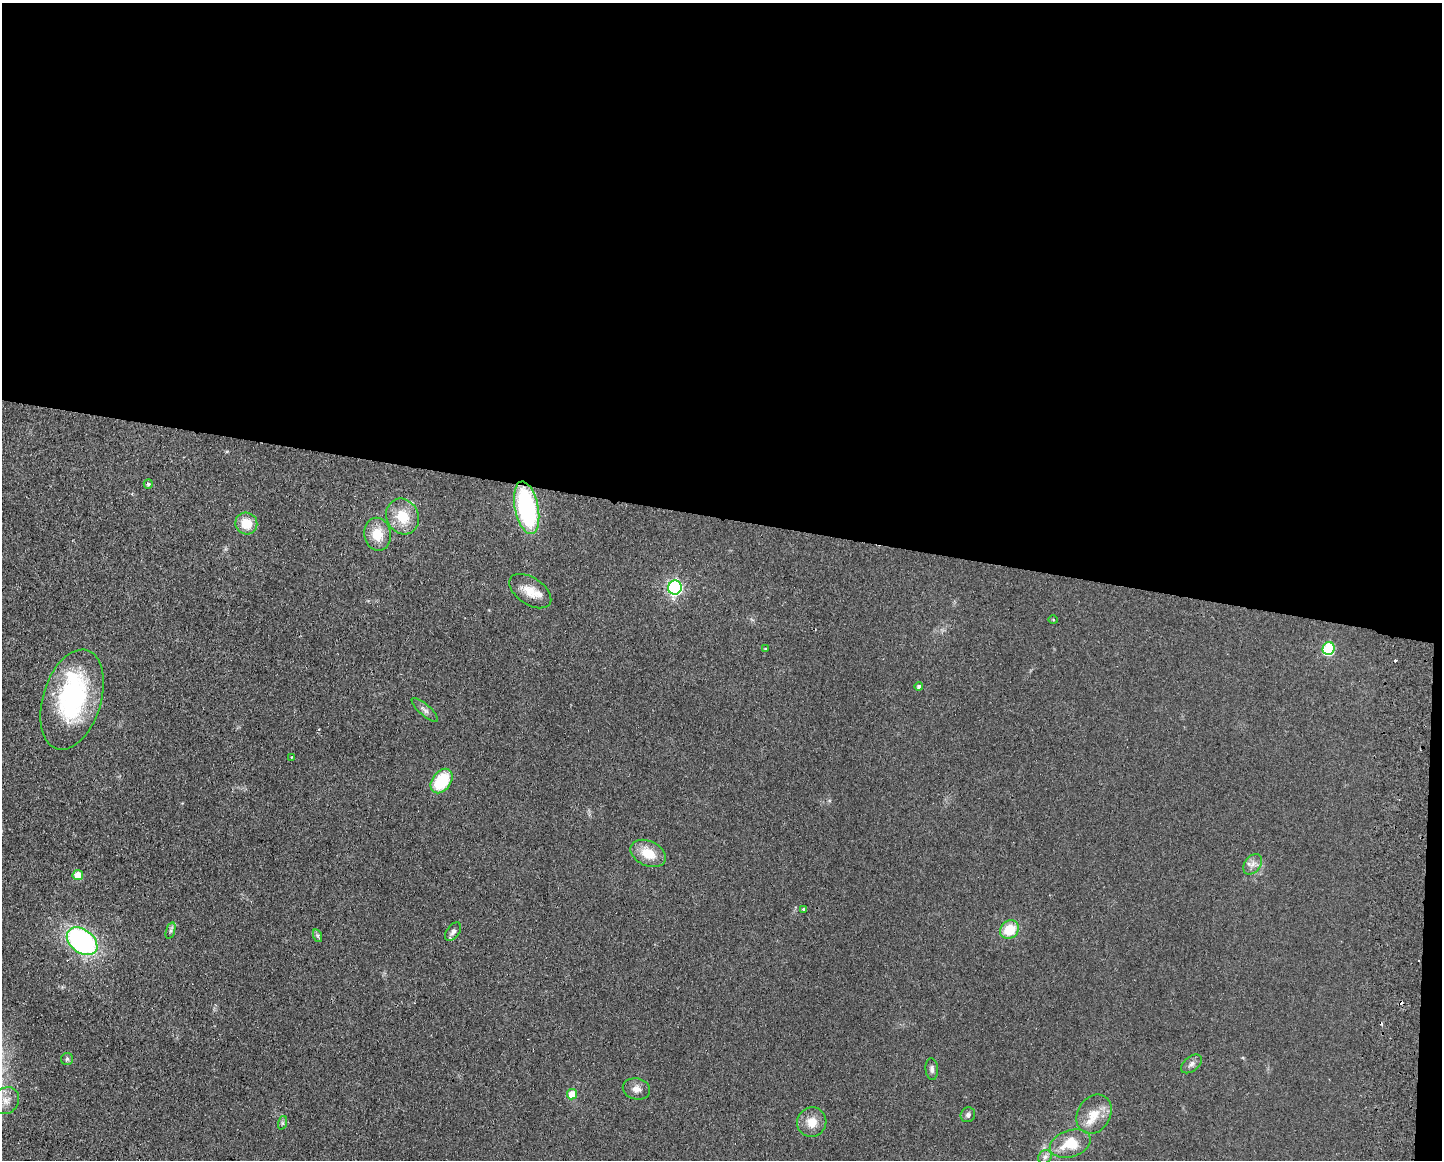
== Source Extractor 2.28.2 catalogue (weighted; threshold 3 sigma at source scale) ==
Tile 3 of 3 x 4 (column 3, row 1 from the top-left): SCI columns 3050-4489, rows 3482-4639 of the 4768 x 4648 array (HDU 1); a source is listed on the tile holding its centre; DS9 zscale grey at full resolution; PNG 1444 x 1162 px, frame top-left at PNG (2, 3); each listed source drawn as its Kron ellipse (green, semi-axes under 4 px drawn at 4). Shown black and unused: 45% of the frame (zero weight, under 2 of 3 exposures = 3% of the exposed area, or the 3 px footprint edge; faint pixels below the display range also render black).
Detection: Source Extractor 2.28.2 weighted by HDU 2 'WHT'; one run over the whole footprint, this tile lists its part. Background 0.0805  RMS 0.0096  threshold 0.0432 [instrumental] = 3 sigma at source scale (4.5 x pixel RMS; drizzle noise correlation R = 1.50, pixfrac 1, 0.05/0.05 arcsec/px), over >= 5 px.
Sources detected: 41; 1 inside a brighter object's white glare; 3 cosmic-ray / hot-pixel residue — neither listed nor drawn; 1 inside a brighter listed object's ellipse — not listed separately; the other 36 listed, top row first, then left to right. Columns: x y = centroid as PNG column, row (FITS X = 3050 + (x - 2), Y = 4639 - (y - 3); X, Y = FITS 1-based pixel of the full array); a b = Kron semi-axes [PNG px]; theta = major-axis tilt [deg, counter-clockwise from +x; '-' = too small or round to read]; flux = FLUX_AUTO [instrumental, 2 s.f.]
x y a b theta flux
148 484 4 4 - 1.9
527 508 27 11 -78 130
403 516 18 16 -62 24
246 523 11 10 - 18
378 534 16 13 -79 18
675 587 7 6 - 200
530 591 23 13 -34 16
1053 620 5 3 - 0.8
765 649 4 3 - 0.94
1329 649 6 6 - 80
919 686 4 4 - 1.9
72 700 52 29 73 130
425 710 17 5 -41 4.1
292 757 3 3 - 1.1
441 781 13 9 54 44
648 853 18 12 -25 19
1253 864 11 8 52 5.4
78 875 5 5 - 19
804 909 4 3 - 1.9
1009 929 10 8 45 26
171 931 8 4 72 2
453 932 10 6 54 3.5
318 936 6 4 -71 1.7
82 941 17 11 -37 180
67 1059 6 6 - 2
1191 1064 12 7 39 4.1
932 1069 11 6 -87 3.3
636 1089 14 10 -13 6.5
572 1094 5 5 - 19
6 1101 14 12 51 11
1094 1114 20 16 59 17
968 1115 8 7 - 2.7
812 1122 15 14 - 12
282 1123 7 4 72 1.8
1070 1144 21 13 17 25
1045 1157 7 6 - 3.2
Overlapping masked pixels (flux is a lower limit): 1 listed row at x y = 527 508
Isophote crosses this tile's border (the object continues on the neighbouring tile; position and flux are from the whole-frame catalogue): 2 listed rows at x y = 72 700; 6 1101